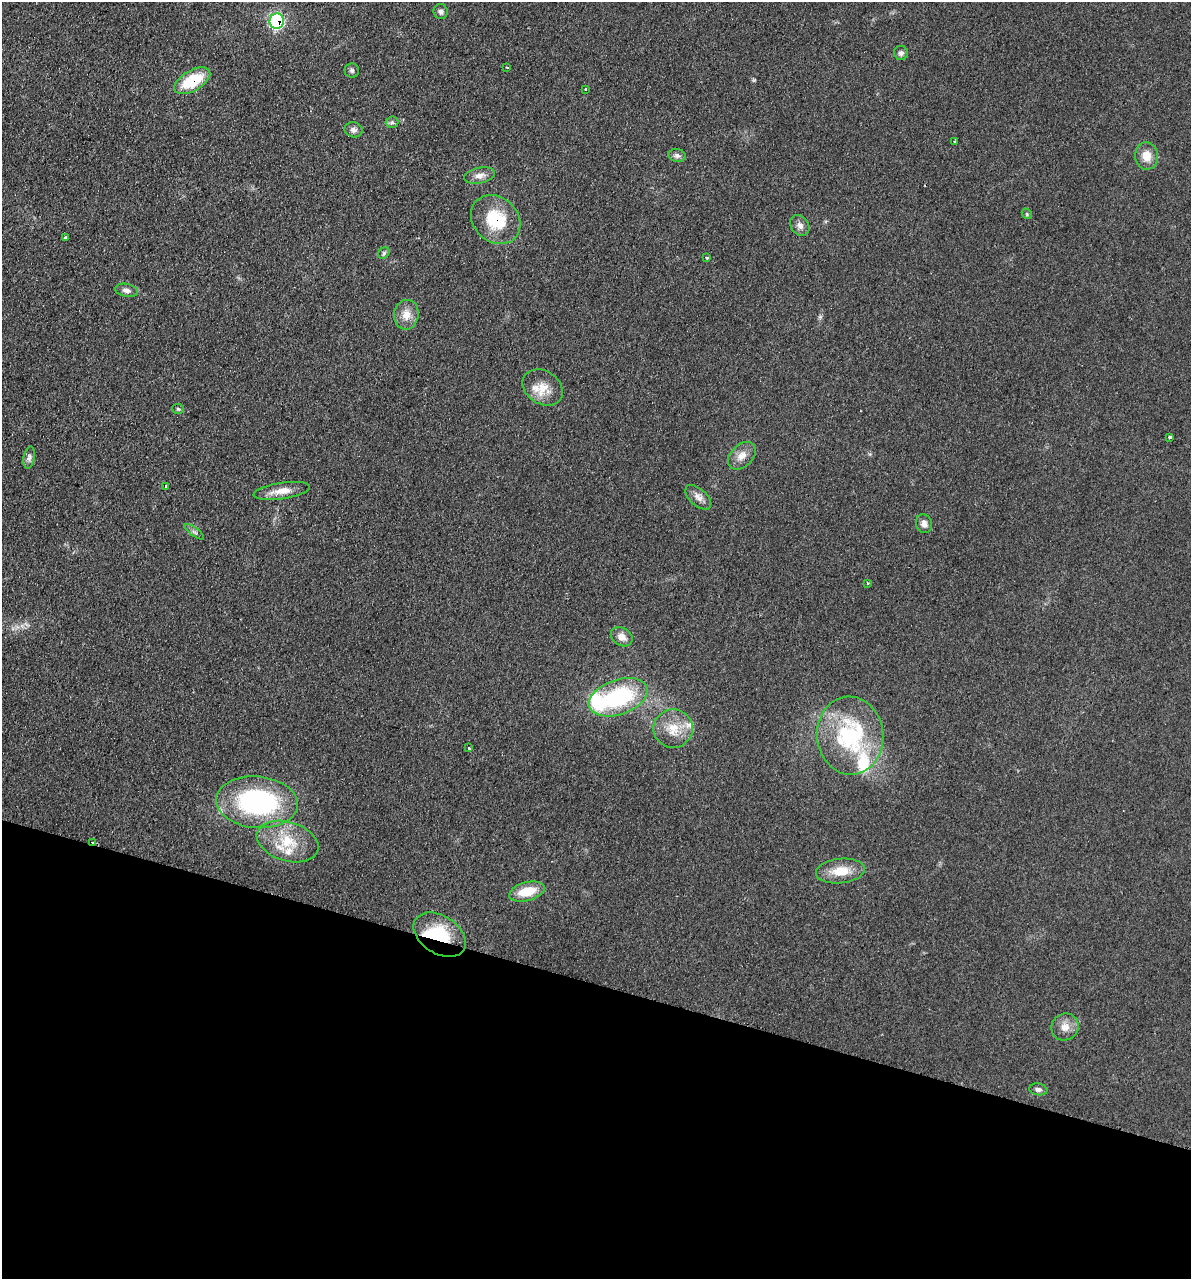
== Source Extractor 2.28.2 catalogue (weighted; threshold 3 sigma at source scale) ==
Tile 15 of 4 x 4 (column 3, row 4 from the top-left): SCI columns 2556-3744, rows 17-1293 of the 5237 x 5141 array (HDU 1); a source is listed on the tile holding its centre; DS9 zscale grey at full resolution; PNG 1193 x 1281 px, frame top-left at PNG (2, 2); each listed source drawn as its Kron ellipse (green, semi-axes under 4 px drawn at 4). Shown black and unused: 23% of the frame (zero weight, under 2 of 3 exposures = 3% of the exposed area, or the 3 px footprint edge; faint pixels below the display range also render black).
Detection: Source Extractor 2.28.2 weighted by HDU 2 'WHT'; one run over the whole footprint, this tile lists its part. Background 0.191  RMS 0.012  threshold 0.055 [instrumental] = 3 sigma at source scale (4.5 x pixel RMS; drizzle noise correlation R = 1.50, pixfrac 1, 0.05/0.05 arcsec/px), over >= 5 px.
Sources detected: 51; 1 too faint to see at this stretch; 1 inside a brighter object's white glare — neither listed nor drawn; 4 inside a brighter listed object's ellipse — not listed separately; the other 45 listed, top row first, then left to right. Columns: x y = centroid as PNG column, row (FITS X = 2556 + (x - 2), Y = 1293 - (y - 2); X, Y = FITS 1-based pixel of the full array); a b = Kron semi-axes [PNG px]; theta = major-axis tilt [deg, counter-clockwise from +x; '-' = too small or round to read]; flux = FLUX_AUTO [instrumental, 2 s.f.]
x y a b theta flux
441 11 7 7 - 3.8
277 21 8 7 - 170
901 53 7 7 - 4.2
507 67 3 2 - 1.5
352 70 7 7 - 2.9
192 81 20 10 30 52
585 89 3 3 - 0.99
392 122 6 6 - 2.7
354 130 9 7 -12 4.9
955 142 3 3 - 2.2
677 156 9 6 -12 4.2
1147 156 14 11 -83 16
480 175 16 7 11 8.8
1027 214 6 4 -49 1.6
496 220 27 22 -44 57
800 226 11 8 -56 6.2
65 237 4 3 - 1.3
384 253 6 5 - 2.4
707 258 4 3 - 1.5
126 290 11 6 -12 5
406 315 15 12 82 14
543 387 22 16 -33 22
178 409 6 5 - 1.9
1170 437 3 3 - 1.8
742 456 16 11 44 12
29 457 11 5 80 4.3
165 486 4 2 - 1.3
282 491 28 8 9 15
698 497 15 8 -43 7.9
924 524 9 8 - 7.1
194 532 11 3 -35 2.3
868 583 4 4 - 1.4
622 637 11 9 -32 11
618 697 30 17 19 120
673 728 19 19 - 27
850 736 39 33 -85 130
469 748 3 2 - 2.3
257 802 41 26 -5 200
288 841 32 19 -17 44
92 842 3 2 - 1.2
840 871 24 12 6 26
527 891 18 9 15 30
440 935 28 19 -33 56
1065 1027 14 13 - 12
1038 1089 9 6 -8 3.9
Overlapping masked pixels (flux is a lower limit): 5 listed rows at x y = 277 21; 192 81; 496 220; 92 842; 440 935